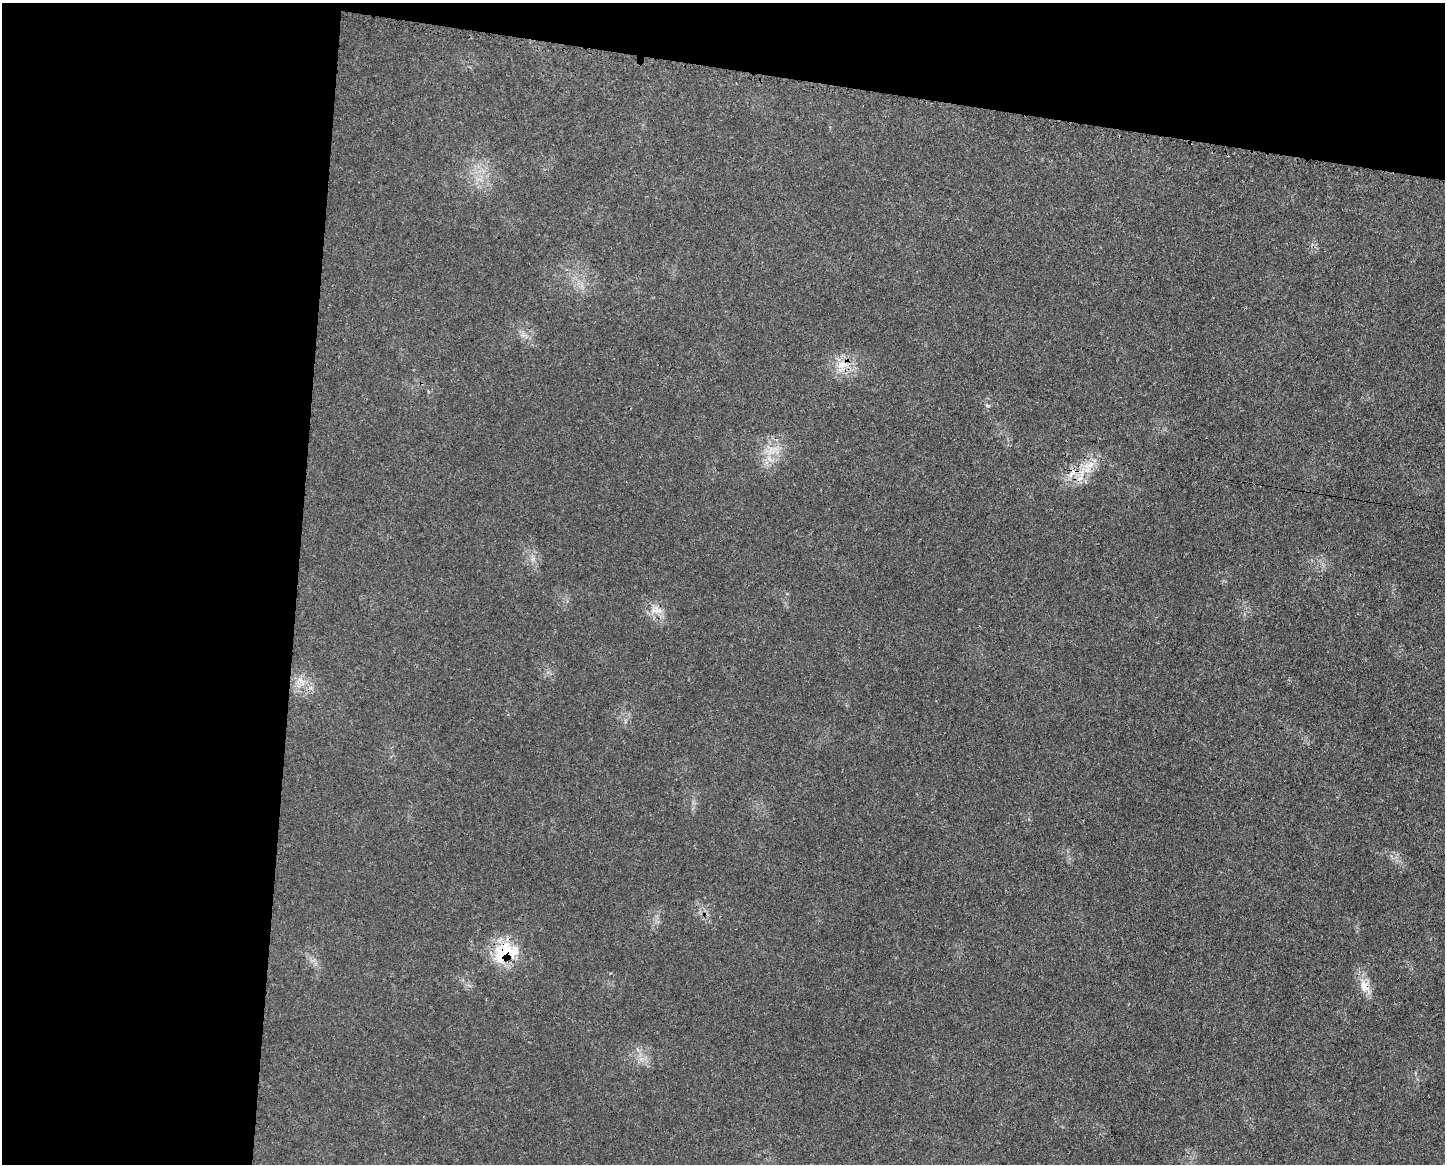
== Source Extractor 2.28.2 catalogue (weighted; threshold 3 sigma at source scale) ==
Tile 1 of 3 x 4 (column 1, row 1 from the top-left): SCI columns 116-1558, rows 3487-4648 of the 4677 x 4650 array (HDU 1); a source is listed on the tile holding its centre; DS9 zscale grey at full resolution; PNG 1447 x 1166 px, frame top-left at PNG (2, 3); no overlay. Shown black and unused: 27% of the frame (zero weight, under 3 of 4 exposures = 2% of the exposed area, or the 3 px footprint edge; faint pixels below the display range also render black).
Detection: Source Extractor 2.28.2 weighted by HDU 2 'WHT'; one run over the whole footprint, this tile lists its part. Background 0.0548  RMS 0.0033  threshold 0.0148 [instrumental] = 3 sigma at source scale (4.5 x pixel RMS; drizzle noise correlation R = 1.50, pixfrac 1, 0.05/0.05 arcsec/px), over >= 5 px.
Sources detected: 10; all 10 listed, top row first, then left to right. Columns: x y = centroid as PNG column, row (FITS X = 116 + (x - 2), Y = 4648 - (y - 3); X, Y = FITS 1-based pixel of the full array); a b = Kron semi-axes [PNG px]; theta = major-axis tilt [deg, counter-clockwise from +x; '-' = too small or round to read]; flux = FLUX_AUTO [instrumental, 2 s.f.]
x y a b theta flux
842 365 19 11 3 5.3
987 405 7 5 -35 0.69
769 448 11 3 -21 1.1
1090 465 19 10 29 4.9
1072 473 19 7 43 3.7
1081 477 21 7 67 4.3
657 610 17 11 -7 3.7
302 681 8 4 -18 1.2
505 952 37 23 26 16
1365 986 20 13 -68 4.6
Overlapping masked pixels (flux is a lower limit): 5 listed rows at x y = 842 365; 1072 473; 1081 477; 505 952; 1365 986